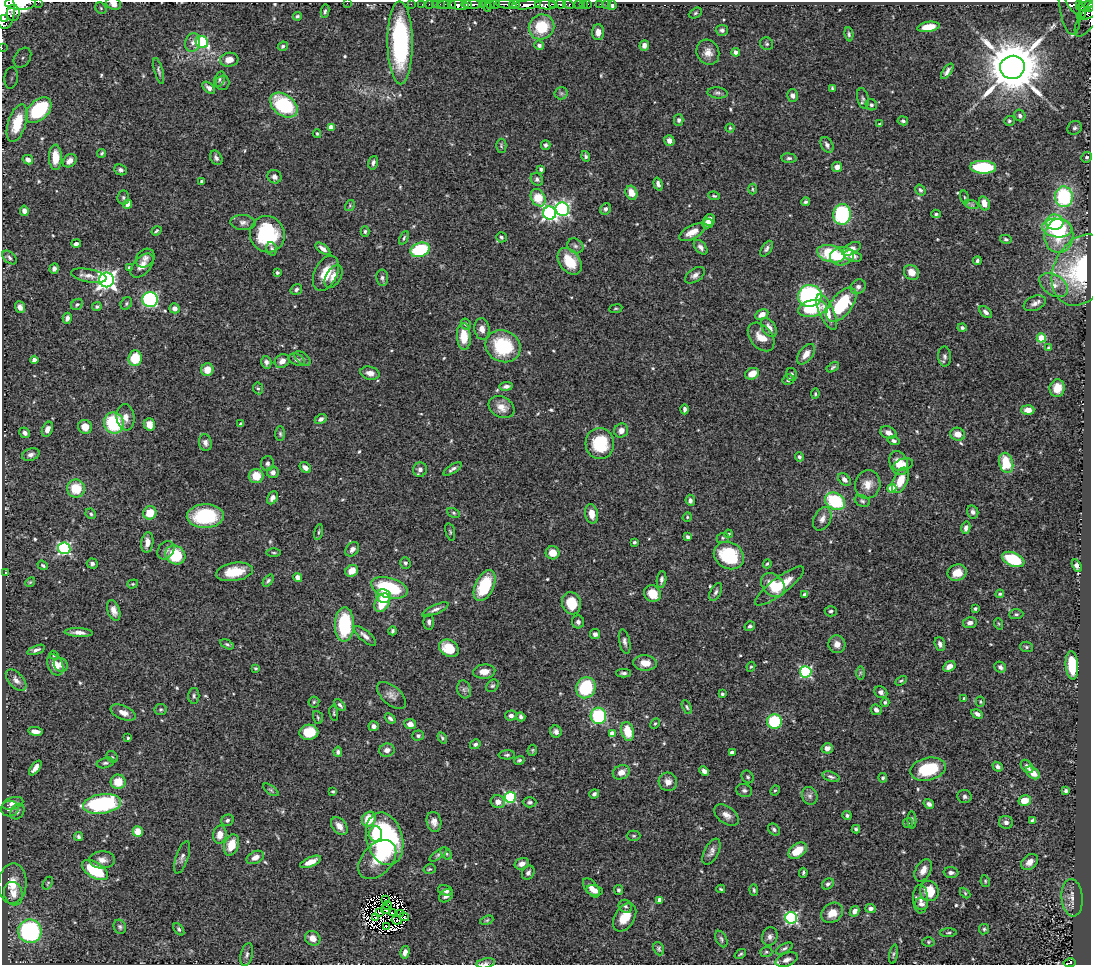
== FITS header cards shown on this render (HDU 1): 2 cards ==
NAXIS1  =                 1089
NAXIS2  =                  963

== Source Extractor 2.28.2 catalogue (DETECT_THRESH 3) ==
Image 1089 x 963 px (HDU 1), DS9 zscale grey, 1 PNG px = 1 image px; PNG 1093 x 967 px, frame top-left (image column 1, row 963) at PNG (2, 2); each listed source drawn as its Kron ellipse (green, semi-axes under 4 px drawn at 4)
Background 0.941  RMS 0.028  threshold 0.0836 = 3 sigma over >= 5 px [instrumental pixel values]
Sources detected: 588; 9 with non-positive FLUX_AUTO (blend fragments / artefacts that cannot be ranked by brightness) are neither listed nor drawn; of the other 579, the 500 brightest by FLUX_AUTO listed and drawn (79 fainter detections omitted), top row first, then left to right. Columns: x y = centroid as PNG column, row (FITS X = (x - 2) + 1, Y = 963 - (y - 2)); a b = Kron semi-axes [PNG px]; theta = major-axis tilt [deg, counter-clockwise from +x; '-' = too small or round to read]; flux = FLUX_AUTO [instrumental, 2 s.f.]
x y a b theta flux
38 2 2 2 - 36
20 3 15 7 0 2000
347 3 2 2 - 19
114 4 7 6 - 14
411 4 2 2 - 12
422 4 2 2 - 5
429 4 2 2 - 12
435 4 2 2 - 15
440 4 2 2 - 9.4
445 4 6 2 0 38
472 4 11 3 -1 1100
495 4 5 3 - 260
506 4 10 4 -8 370
514 4 5 3 - 310
552 4 3 2 - 230
560 4 5 3 - 270
569 4 5 3 - 150
579 4 3 3 - 35
583 4 2 2 - 6.6
588 4 2 2 - 8.2
600 4 2 2 - 6.5
607 4 2 2 - 4.7
1079 4 4 3 - 100
451 5 3 3 - 40
459 5 10 4 -6 850
467 5 3 2 - 370
482 5 3 2 - 43
486 5 6 3 -63 150
491 5 3 3 - 200
527 5 14 4 5 2400
546 5 11 4 -4 780
612 5 5 4 - 8.1
1070 5 29 10 -83 130
1075 5 16 6 -52 210
1089 5 6 5 - 390
1085 6 8 3 14 420
101 8 6 5 - 2.9
5 9 19 10 -89 5000
325 11 6 4 81 3.5
13 13 8 6 90 590
695 13 7 5 27 3.6
1087 13 11 5 24 220
297 16 4 4 - 3
3 18 3 2 - 340
1088 18 21 8 57 180
541 27 13 12 - 70
928 27 11 5 9 31
722 30 6 5 - 5.3
598 32 8 6 89 14
849 34 7 4 -84 3.7
193 42 9 7 73 9.1
202 42 6 6 - 190
400 43 41 12 -89 240
767 44 7 6 - 4.1
539 45 5 4 - 5.5
644 45 5 5 - 11
283 46 5 4 - 3.4
2 48 2 2 - 10
708 52 13 11 -64 18
736 52 4 4 - 15
22 58 11 8 57 13
229 60 9 7 9 18
1012 67 12 11 - 15000
159 71 13 4 -75 4.3
947 71 9 4 55 7
11 78 11 7 82 11
219 79 8 5 67 4.1
222 83 7 7 - 4.3
209 88 7 4 -42 7.3
832 88 4 3 - 2.5
561 93 6 6 - 4.1
717 93 10 5 -5 5.5
793 95 6 5 - 7.3
863 98 10 5 -77 5.5
284 105 15 10 -37 150
871 105 6 5 - 4.1
39 110 15 9 44 150
1020 115 6 5 - 4.3
679 120 5 5 - 5
903 121 5 4 - 3.9
1009 121 5 5 - 3.3
17 123 20 9 72 44
879 124 4 3 - 2.4
331 127 4 4 - 16
730 128 4 4 - 2.5
1075 128 7 6 - 5.6
317 134 4 3 - 2.4
669 141 5 5 - 9.5
546 145 5 5 - 4.2
827 145 8 5 -61 6.4
501 146 7 5 -89 3.5
102 153 4 4 - 3.1
586 156 5 4 - 3.8
55 157 12 6 -89 26
1087 157 5 5 - 2.9
216 158 8 5 -61 6.2
789 158 7 4 -5 4
28 160 5 4 - 8.2
70 161 7 5 41 10
373 163 7 4 75 5.3
837 167 5 5 - 10
983 167 13 6 -2 140
541 169 4 3 - 6
120 170 6 5 - 5.4
274 177 7 6 - 7.4
537 179 7 5 -48 5.5
202 182 3 3 - 4.3
658 184 6 4 -73 6.2
752 189 5 3 - 2.4
920 190 6 4 -56 3.7
631 193 7 5 -65 23
714 196 6 3 -8 3
123 197 7 6 - 3.9
965 197 7 3 -80 2.6
1064 197 10 8 -84 170
538 198 9 6 -62 50
806 202 4 4 - 3.2
984 203 7 5 -74 19
128 204 4 4 - 20
350 205 6 4 57 2.3
972 205 7 4 -18 3.4
562 209 7 6 - 400
606 209 6 5 - 6.5
24 211 5 4 - 8.9
550 213 7 6 - 410
842 214 10 8 87 210
936 214 5 4 - 3.5
709 220 6 5 - 10
1055 222 9 7 -7 86
243 223 13 7 -4 8.4
707 223 5 5 - 7.2
1057 228 15 9 -7 150
156 231 5 3 - 2.9
365 231 5 4 - 3.5
692 232 14 6 28 20
267 234 18 17 - 140
1059 236 17 14 82 56
501 237 5 5 - 4.1
404 238 7 3 66 3.2
1006 239 6 3 -12 3.5
76 244 5 3 - 6.1
575 246 8 7 - 5.7
701 247 8 5 -48 7.5
272 249 7 5 -77 4.6
323 249 8 4 -37 10
767 249 9 5 57 5.3
851 249 10 5 28 20
420 250 10 7 19 120
831 254 14 8 -15 110
842 256 12 9 10 25
853 256 9 5 -15 13
9 257 8 5 -42 4.8
145 258 10 8 45 8.1
570 261 15 10 -52 46
977 261 4 3 - 4.3
142 266 14 8 47 15
129 267 4 3 - 2.5
54 269 5 4 - 6.2
1081 270 37 27 64 220
912 272 8 7 - 18
277 273 3 3 - 3.1
326 273 18 11 64 41
695 275 11 6 35 8.2
89 276 18 6 -11 13
333 276 13 7 60 17
382 278 8 6 -82 5.8
106 280 7 7 - 820
1054 285 16 10 -33 20
858 287 8 6 46 6.4
296 289 6 5 - 4.8
810 296 12 11 - 300
150 299 7 7 - 300
1035 303 11 7 23 8.9
77 304 6 5 - 3.7
126 304 7 5 60 3.4
841 305 20 10 52 110
97 306 5 4 - 3.6
20 307 6 5 - 8.8
174 308 5 5 - 8.1
616 309 6 3 8 2.3
812 309 14 8 10 78
827 312 19 7 -66 36
986 312 7 4 -41 7.2
762 314 7 5 29 13
67 318 5 4 - 8
466 324 6 4 -60 3.5
769 328 10 6 -56 14
962 328 4 4 - 4.3
482 329 11 7 -81 12
464 336 13 7 -87 37
761 337 16 11 -50 28
1041 338 4 4 - 61
503 346 18 15 -24 110
1048 348 3 3 - 3.7
806 354 12 6 53 18
945 356 10 6 -88 6
135 358 8 6 86 66
303 358 9 5 -36 4.7
34 360 4 4 - 8.8
297 360 8 5 -23 6.3
282 361 8 6 38 10
266 362 6 5 - 5.6
833 367 7 4 30 3.5
207 370 6 6 - 25
370 373 10 6 -13 12
752 374 7 5 25 25
792 374 6 5 - 5.4
788 379 6 5 - 4.9
506 386 7 4 8 5.7
258 388 6 5 - 3.1
1057 388 9 7 80 24
815 394 5 4 - 2.4
502 407 13 10 -29 21
685 409 5 3 - 5.2
1028 410 6 5 - 14
126 417 13 9 -84 15
321 419 6 4 29 5.9
114 423 10 10 - 130
149 424 6 5 - 20
241 424 4 3 - 4.2
85 427 7 7 - 23
47 429 8 5 66 12
621 431 7 6 - 11
25 433 6 5 - 7.3
888 433 8 6 -24 9.9
280 434 7 5 -88 3.5
958 434 7 6 - 17
894 441 6 4 -15 5.2
205 443 8 6 -79 7.6
600 443 15 14 - 87
31 455 9 6 18 8.1
799 457 5 4 - 3.6
268 463 7 6 - 5.1
899 463 12 9 -67 30
1006 463 10 7 -72 63
903 465 10 6 18 14
305 467 6 4 -36 9.9
453 469 10 4 31 5.6
420 470 7 6 - 8.8
273 472 6 6 - 8.7
256 476 7 7 - 30
844 479 7 5 -47 7.9
900 480 13 7 67 35
868 484 14 12 75 22
76 488 9 9 - 49
892 488 4 4 - 52
272 498 7 4 58 7.7
690 500 5 4 - 5.6
835 501 11 8 -29 120
862 501 8 5 -25 3.9
973 512 6 5 - 6.5
150 513 7 6 - 35
453 513 6 4 -28 3
91 514 5 5 - 3.6
592 514 10 6 -78 17
205 516 18 12 2 110
687 517 5 4 - 2.5
822 519 12 8 62 12
966 528 6 4 77 7.7
318 532 8 3 79 2.7
450 532 9 4 -74 3
728 534 4 3 - 2.6
688 537 4 3 - 7.5
723 538 6 5 - 3
634 542 3 3 - 3
147 543 10 6 83 15
64 548 6 6 - 320
352 549 8 6 48 8
166 550 10 7 54 7.2
274 553 7 3 -1 2.5
553 553 7 6 - 23
175 555 10 9 - 77
729 556 15 13 -30 110
1013 559 12 7 -22 79
405 563 6 5 - 4.2
92 564 5 5 - 5.1
767 564 4 3 - 2.8
43 565 5 3 - 2.9
1077 566 7 4 -62 7.1
352 571 7 5 31 23
234 572 18 9 10 52
6 573 3 3 - 2.6
957 573 9 8 - 24
298 577 5 4 - 12
661 579 8 5 82 5.9
268 580 7 4 50 3.7
30 582 5 4 - 2.4
133 584 5 4 - 2.3
773 585 13 10 -46 38
485 586 16 9 65 82
779 586 30 8 37 47
389 588 19 10 -16 130
716 592 10 5 63 5.6
652 593 9 8 - 31
804 594 3 3 - 3
1000 594 4 3 - 3.4
384 596 7 6 - 25
382 603 10 7 59 48
571 603 11 9 -72 49
435 609 14 4 24 7.1
975 609 3 3 - 3.1
114 611 11 6 -71 12
831 611 6 5 - 3.8
1016 614 7 5 3 3.6
429 622 8 5 -90 5.1
578 622 6 6 - 6.4
970 623 7 5 9 9.2
344 624 17 9 89 130
999 624 6 3 -71 2.3
750 626 5 4 - 4
392 631 4 3 - 3.2
79 632 14 4 -2 11
595 634 5 5 - 6.4
365 636 14 5 -41 9.7
625 642 12 5 -78 6.5
227 644 7 4 -29 3.4
837 644 9 8 - 13
940 644 7 5 -73 8
1026 647 6 5 - 3.3
449 648 10 8 -30 51
36 650 9 4 20 6.2
54 655 5 4 - 2.3
645 663 11 7 -4 22
55 665 11 7 -65 22
61 665 7 6 - 11
1072 665 14 6 -85 64
949 666 6 4 31 11
751 667 5 4 - 2.4
1000 667 6 5 - 7.1
255 668 4 3 - 2.5
484 672 11 7 5 20
806 672 5 5 - 220
624 673 7 4 -1 4.7
860 673 7 4 90 3.2
16 680 13 7 -48 12
901 681 6 4 30 2.8
492 686 7 5 42 3.7
586 688 11 9 65 110
464 689 9 6 -75 6.8
881 692 7 5 -34 7.2
722 694 3 3 - 3
391 695 17 9 -41 12
194 696 8 5 89 4.4
964 698 3 3 - 3
314 702 5 5 - 3.2
885 702 4 4 - 5.2
980 702 5 4 - 2.3
340 705 7 4 -48 4.4
687 707 7 4 -65 3.2
161 709 6 6 - 3.3
876 710 6 5 - 7.9
123 713 13 7 -23 14
334 713 7 4 -80 2.7
977 714 6 4 -29 7.3
511 716 6 5 - 7.1
598 716 8 7 - 140
318 717 6 4 -70 3.2
521 717 5 3 - 4.7
390 718 6 4 -41 4.5
774 721 7 7 - 120
410 724 6 5 - 12
655 724 5 4 - 2.8
374 726 5 5 - 8.3
35 731 7 4 -7 13
628 731 9 6 -76 44
309 732 9 7 4 51
556 732 6 5 - 7.5
612 733 4 4 - 23
418 736 6 5 - 4.2
128 738 4 3 - 2.7
442 738 6 4 -57 3.5
475 744 5 4 - 4.8
827 748 5 5 - 11
387 750 8 6 14 11
532 750 5 4 - 2.6
338 752 5 4 - 4.8
732 752 4 4 - 10
507 755 8 4 1 3.7
112 757 6 5 - 2.8
519 760 5 4 - 3.7
105 763 9 5 14 4.8
1027 766 7 5 -50 6.8
998 767 5 4 - 4.9
35 768 8 4 53 12
928 769 18 11 13 91
704 771 5 4 - 8.6
621 772 9 7 26 14
1033 773 8 5 -40 20
748 777 7 5 -50 3.7
831 777 9 5 -18 5.2
883 778 5 4 - 3.4
118 782 7 7 - 29
668 782 9 9 - 11
271 790 9 4 -36 3.5
775 790 5 4 - 2.5
333 791 3 3 - 2.6
744 791 8 6 -14 5.2
1066 791 4 3 - 4
594 794 5 4 - 5.6
810 796 9 7 -65 7
965 796 7 6 - 5.2
510 797 5 5 - 200
1025 800 6 5 - 27
498 802 7 6 - 12
530 802 7 5 -2 4
13 803 11 6 16 11
102 804 19 9 8 220
929 804 5 4 - 7.2
10 809 9 8 - 7.1
17 812 8 6 53 5.3
726 815 14 8 -36 13
847 815 4 4 - 4.2
369 819 8 6 56 44
227 820 6 5 - 5.5
912 820 8 4 -86 3.9
1032 820 4 3 - 3.3
434 822 10 7 -78 11
1006 822 7 6 - 7.5
908 823 5 5 - 3.1
339 826 10 6 -51 16
774 829 7 5 -42 4.6
856 829 4 4 - 3.9
138 832 5 5 - 31
376 834 7 6 - 38
220 835 9 6 79 17
634 836 7 5 0 3.2
78 837 5 4 - 4.4
385 839 27 18 -75 330
231 845 11 7 72 31
798 851 10 6 35 40
711 852 14 7 62 9.7
446 853 7 4 -50 3.5
438 854 10 4 35 4.2
182 857 17 6 72 8.1
255 857 9 6 28 13
102 860 13 8 2 14
377 860 23 15 47 52
311 862 11 4 23 17
1030 862 9 7 41 12
522 864 7 5 17 12
430 869 6 4 15 3.1
95 870 14 7 -32 110
923 870 12 7 61 14
951 872 7 5 -1 6.5
528 873 7 6 - 5.7
803 873 5 3 - 3.3
985 881 6 4 -78 2.7
13 883 20 14 87 35
48 883 7 4 60 2.9
828 884 6 5 - 5
591 888 11 6 -52 13
721 889 4 3 - 2.4
445 890 7 5 -15 7.1
594 890 8 5 -10 14
618 890 5 4 - 3.8
754 890 6 3 -88 2.9
929 891 10 9 - 47
965 893 6 4 -46 2.4
13 894 12 9 -73 18
446 896 8 5 41 7.1
1072 898 19 10 -85 14
385 899 4 2 - 3.1
921 899 14 7 -89 9.9
660 900 4 4 - 15
921 904 6 5 - 7.6
387 905 4 2 - 2.5
625 906 7 6 - 4.6
871 909 5 4 - 6.5
386 910 5 2 - 2.5
855 911 5 4 - 11
379 912 3 2 - 3.3
392 913 3 2 - 2.7
400 913 2 2 - 2.3
832 913 11 9 34 22
404 917 5 3 - 2.3
625 917 15 10 58 34
376 918 3 2 - 3.8
791 918 6 5 - 270
397 920 5 3 - 2.8
487 920 7 4 20 2.9
386 926 4 2 - 6.5
120 927 7 6 - 4.3
179 929 7 4 -53 3.4
984 929 5 5 - 3.3
30 931 12 11 - 260
948 933 8 4 2 2.9
770 937 9 7 74 7.5
313 938 8 7 - 15
721 939 9 5 -62 4.3
928 942 6 5 - 2.8
659 949 7 5 -66 3.4
784 949 9 4 29 4.3
405 952 6 4 76 10
766 952 6 5 - 3.2
740 954 6 3 38 3.1
893 954 10 3 80 3
247 955 11 6 75 5.8
787 960 11 6 21 10
486 963 9 5 11 5.1
1070 963 6 4 11 89
At the frame edge (FLAGS 8, measured only in part): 10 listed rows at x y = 38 2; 20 3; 347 3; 114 4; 1089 5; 5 9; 3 18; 2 48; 486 963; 1070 963
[79 fainter detections neither listed nor drawn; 9 non-positive-flux detections neither listed nor drawn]